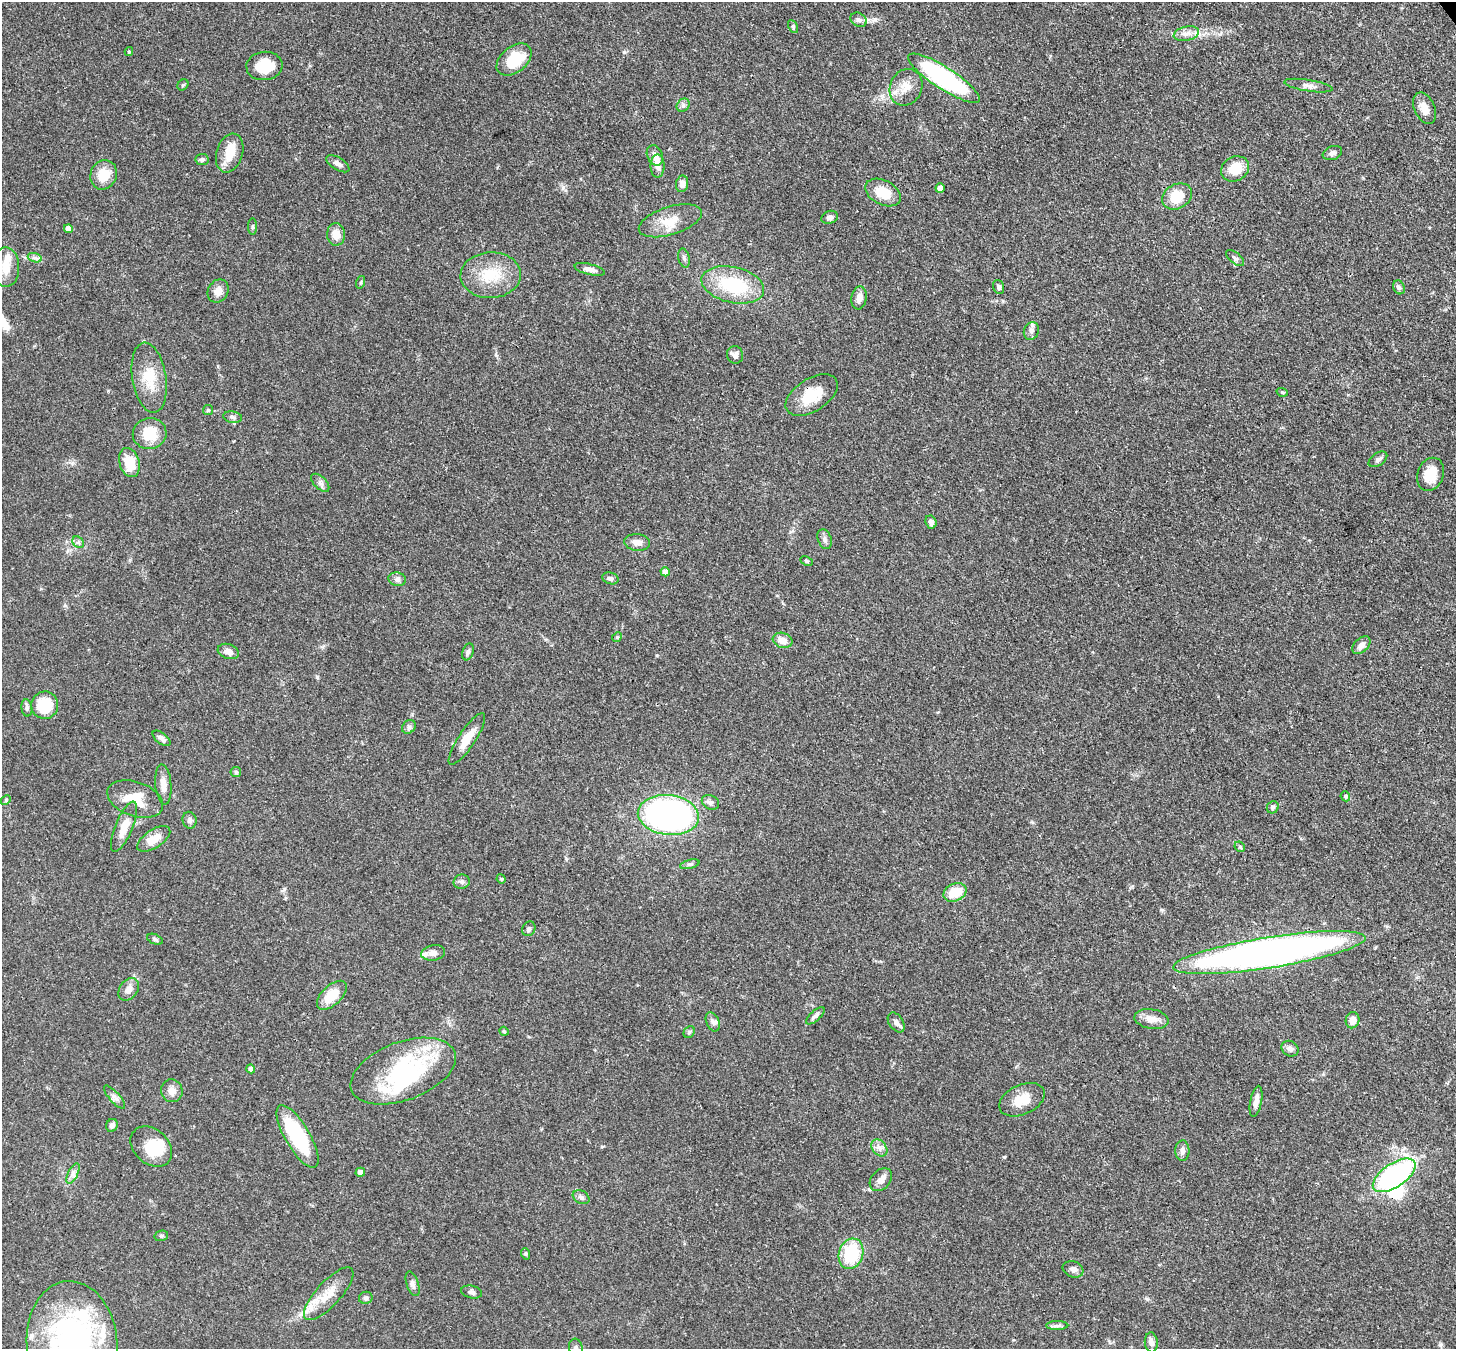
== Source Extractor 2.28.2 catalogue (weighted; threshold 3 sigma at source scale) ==
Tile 10 of 4 x 4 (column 2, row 3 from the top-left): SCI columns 1536-2989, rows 1559-2905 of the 5974 x 5946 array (HDU 1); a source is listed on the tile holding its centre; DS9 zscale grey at full resolution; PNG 1458 x 1351 px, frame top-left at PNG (2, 2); each listed source drawn as its Kron ellipse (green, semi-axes under 4 px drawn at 4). Shown black and unused: <1% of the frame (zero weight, under 3 of 4 exposures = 7% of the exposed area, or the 3 px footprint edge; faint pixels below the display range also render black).
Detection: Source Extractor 2.28.2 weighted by HDU 2 'WHT'; one run over the whole footprint, this tile lists its part. Background 0.0888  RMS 0.0038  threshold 0.0173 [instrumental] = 3 sigma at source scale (4.5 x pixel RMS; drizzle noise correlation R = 1.50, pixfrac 1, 0.05/0.05 arcsec/px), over >= 5 px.
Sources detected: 141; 5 inside a brighter object's white glare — neither listed nor drawn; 7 inside a brighter listed object's ellipse — not listed separately; the other 129 listed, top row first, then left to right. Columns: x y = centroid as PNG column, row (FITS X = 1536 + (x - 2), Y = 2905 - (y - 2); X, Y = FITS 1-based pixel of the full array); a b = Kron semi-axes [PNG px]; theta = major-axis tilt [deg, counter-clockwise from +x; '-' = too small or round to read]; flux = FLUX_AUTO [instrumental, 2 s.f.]
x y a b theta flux
859 20 8 6 -30 1.3
793 26 7 4 -64 0.6
1186 34 13 7 13 2.5
129 52 4 4 - 0.45
514 60 20 13 39 12
264 66 18 14 6 9.2
944 78 42 11 -33 61
183 85 6 5 - 0.64
1308 86 24 5 -9 2.2
906 87 19 16 65 5.7
683 105 7 6 - 0.95
1424 108 17 10 -66 3.5
230 153 20 13 72 7.2
1332 153 10 6 20 1.3
655 155 10 7 -65 1.8
202 159 6 5 - 1
338 164 13 6 -31 1.8
658 166 11 7 90 2.1
1235 169 14 12 30 9.1
104 175 15 13 67 7.1
682 184 8 6 81 2.1
940 188 5 4 - 3.8
883 193 19 12 -27 8.3
1177 196 16 12 29 9.7
830 217 8 6 20 1.5
670 221 33 14 17 7.7
252 226 8 4 90 0.55
68 229 4 4 - 3
336 234 11 9 -89 3.7
35 258 7 4 -18 0.96
684 258 10 5 -76 1.1
1235 258 11 5 -40 1
6 267 20 13 90 5.6
590 269 16 5 -13 2.3
491 275 30 23 3 14
361 282 6 4 72 0.51
733 285 32 18 -13 23
999 287 7 5 -70 0.92
1399 287 7 5 -66 0.91
218 291 12 10 59 3
859 298 12 7 81 2.6
1031 331 9 7 67 1.5
735 355 9 8 - 1.7
149 378 35 17 -81 10
1282 392 6 4 -19 0.59
812 395 29 16 32 10
208 410 5 5 - 0.53
233 417 9 5 -10 1.2
150 434 17 15 11 9.3
1378 459 10 6 34 1.3
129 463 15 10 -74 8.5
1431 474 17 13 68 6.9
320 483 11 6 -45 1.3
931 522 7 5 -65 1.5
825 539 10 6 -70 1.3
78 542 6 5 - 0.84
637 542 13 8 -7 2.6
807 561 6 4 -25 0.55
665 572 4 4 - 3.2
610 578 8 5 -17 1
397 579 9 7 -10 1.3
617 637 5 4 - 0.47
782 640 10 7 -18 3.3
1361 645 10 7 44 1.9
228 651 11 7 -19 2.5
468 652 9 5 70 0.94
45 705 14 13 - 15
27 708 8 5 -81 0.92
409 727 7 6 - 1
161 738 10 5 -37 1.5
467 739 30 8 57 6.7
236 772 5 5 - 0.64
163 785 20 8 -85 3.4
1345 796 5 4 - 0.68
135 799 29 17 -19 9.2
6 800 5 4 - 0.48
710 802 9 7 -25 1.3
1273 807 6 5 - 0.82
668 815 31 20 -7 120
190 820 8 7 - 1.2
124 827 27 8 67 5.4
154 839 19 9 33 5
1240 847 6 4 -45 0.59
690 864 10 4 15 0.79
501 879 5 4 - 0.54
462 882 8 7 - 1.2
955 892 12 8 26 8.6
529 929 7 6 - 0.95
155 939 8 5 -21 0.74
1269 952 97 15 9 250
433 953 12 7 10 2.1
129 989 12 9 54 2.5
332 995 18 10 44 8.2
815 1016 11 5 42 1.2
1151 1019 17 10 -9 3.9
1352 1020 8 7 - 3.1
713 1022 10 6 -67 1.3
896 1022 11 7 -56 1.7
504 1031 5 4 - 0.45
689 1032 6 5 - 0.63
1290 1049 9 7 -33 1.5
251 1069 4 4 - 1.6
403 1071 55 29 20 47
172 1091 11 11 - 2.7
115 1097 15 5 -49 1.6
1022 1100 24 14 24 7
1256 1101 16 5 79 2.5
112 1125 7 5 62 1.5
297 1136 35 12 -59 29
151 1147 23 17 -42 12
879 1148 9 7 -50 1.8
1182 1151 10 7 -89 1.6
360 1172 4 4 - 2.1
73 1174 11 5 64 1.4
1394 1175 24 12 34 66
881 1180 13 9 48 2.3
581 1197 9 6 -29 1.2
161 1236 7 5 14 0.68
526 1254 6 3 -71 0.51
851 1254 15 12 72 19
1073 1269 10 8 -21 1.6
413 1284 13 6 -71 1.4
471 1292 10 6 -13 1.3
329 1294 34 12 47 8.1
366 1298 7 6 - 0.87
1057 1326 11 4 1 1.1
1151 1342 10 6 -84 1.6
72 1343 62 45 -85 100
576 1348 9 7 -80 1.3
Overlapping masked pixels (flux is a lower limit): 1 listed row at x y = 812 395
Isophote crosses this tile's border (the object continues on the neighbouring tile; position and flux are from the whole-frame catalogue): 2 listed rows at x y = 72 1343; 576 1348
Unlisted compact peaks at least as high as the median listed source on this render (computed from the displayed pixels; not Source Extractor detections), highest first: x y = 317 677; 1004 1157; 1147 1299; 624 52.